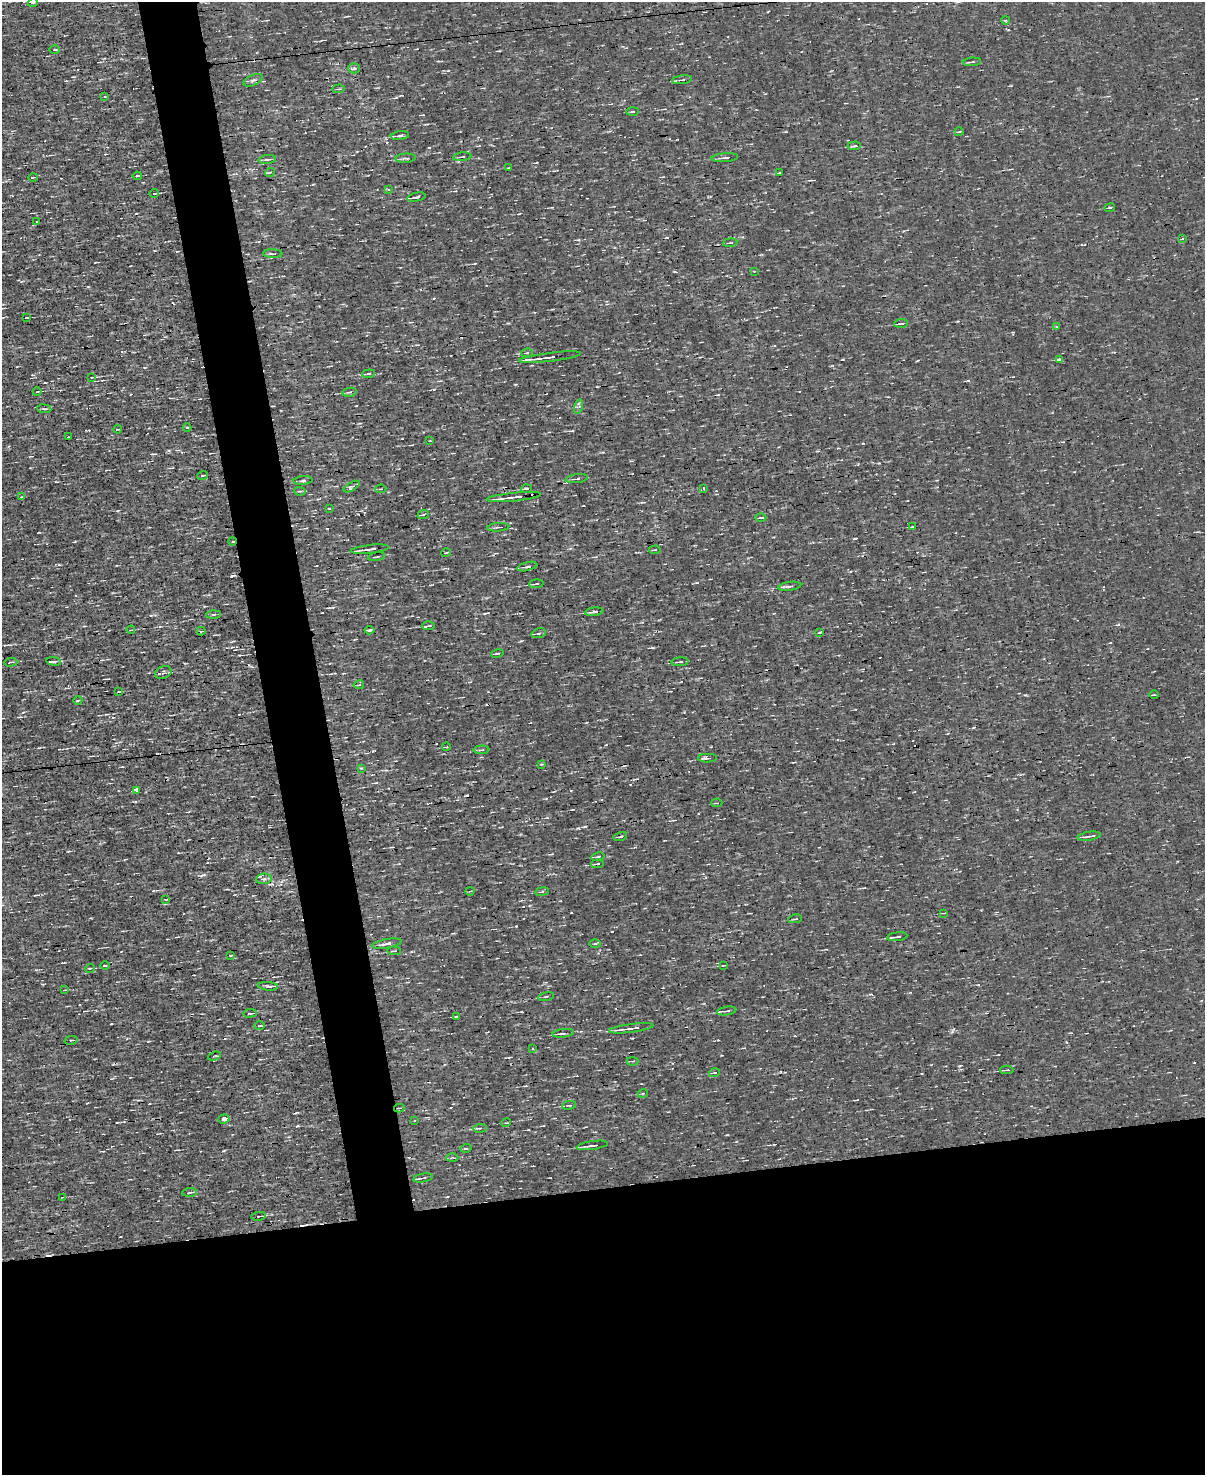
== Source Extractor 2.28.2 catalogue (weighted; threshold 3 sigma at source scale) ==
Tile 11 of 4 x 3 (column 3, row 3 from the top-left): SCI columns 2408-3610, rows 140-1612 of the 4814 x 4810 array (HDU 1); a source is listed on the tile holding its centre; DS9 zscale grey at full resolution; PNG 1207 x 1477 px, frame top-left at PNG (2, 2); each listed source drawn as its Kron ellipse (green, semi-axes under 4 px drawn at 4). Shown black and unused: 24% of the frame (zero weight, under 3 of 4 exposures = <1% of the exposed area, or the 3 px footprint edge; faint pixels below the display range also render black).
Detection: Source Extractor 2.28.2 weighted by HDU 2 'WHT'; one run over the whole footprint, this tile lists its part. Background -5.64e-04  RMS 0.04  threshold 0.181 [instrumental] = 3 sigma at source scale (4.5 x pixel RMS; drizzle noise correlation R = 1.50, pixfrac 1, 0.05/0.05 arcsec/px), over >= 5 px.
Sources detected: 151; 8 cosmic-ray / hot-pixel residue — neither listed nor drawn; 2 inside a brighter listed object's ellipse — not listed separately; the other 141 listed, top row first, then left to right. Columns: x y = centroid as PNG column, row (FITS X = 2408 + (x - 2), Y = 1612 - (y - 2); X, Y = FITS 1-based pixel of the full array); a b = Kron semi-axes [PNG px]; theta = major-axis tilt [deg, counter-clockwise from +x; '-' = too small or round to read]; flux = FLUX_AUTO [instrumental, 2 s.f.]
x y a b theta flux
33 2 5 3 - 3.6
1005 20 4 3 - 4
55 50 5 2 - 5
972 62 9 3 4 7.4
354 68 6 5 - 9.3
253 80 10 5 23 11
682 80 10 3 7 6.2
339 89 6 2 5 4.1
105 97 4 3 - 3
633 111 6 3 2 4.6
959 132 4 3 - 2.6
400 136 9 3 7 13
854 146 7 3 4 6.3
462 157 9 2 7 6.1
406 158 10 4 3 11
725 158 13 2 4 9.5
267 159 9 3 4 7
509 168 4 2 - 2.9
270 172 5 3 - 3.6
779 173 3 2 - 2.4
137 176 4 3 - 6.3
33 177 5 2 - 3.9
388 189 3 3 - 6.6
154 193 5 3 - 4.6
416 197 9 3 12 12
1110 208 5 3 - 4.1
37 221 2 2 - 2.2
1183 239 3 3 - 9.8
730 243 7 2 6 4.7
273 254 10 3 -1 6.6
754 271 3 3 - 2.6
26 318 4 2 - 6.3
901 323 7 3 4 8.5
1056 326 3 3 - 4.2
527 353 6 2 12 3.1
550 357 31 3 7 33
1059 359 3 3 - 40
368 374 6 4 4 7.2
92 377 3 2 - 2.8
37 392 4 2 - 3.4
349 392 7 4 11 7.4
579 406 7 4 73 7.8
44 409 7 3 -7 5.9
187 427 4 3 - 3.3
118 429 4 2 - 4.3
68 437 3 2 - 3.2
430 441 2 2 - 2.8
202 475 5 2 - 3.7
577 479 11 3 7 7.8
303 481 9 3 4 8.2
352 487 9 4 29 9.3
526 488 5 2 - 5.3
704 488 4 3 - 6
381 489 5 2 - 3.7
300 491 6 4 -5 5.7
21 497 3 2 - 3.3
514 497 27 3 6 35
329 508 3 2 - 7.1
423 515 6 3 21 4.5
761 518 5 2 - 5.3
498 527 11 2 5 5.8
912 527 4 2 - 2.5
233 541 4 3 - 5.4
370 549 19 3 6 22
655 550 6 2 5 3.4
446 553 5 3 - 3.3
377 557 9 2 10 5.2
527 567 10 4 14 11
536 584 7 2 5 5.9
790 586 11 3 8 12
594 612 9 3 8 12
213 615 7 3 2 5.9
428 626 6 3 2 4.9
131 630 4 3 - 3.8
370 630 5 3 - 6
201 631 4 3 - 7.2
820 632 4 3 - 3.3
539 633 7 4 17 7.3
497 653 6 2 12 4.7
54 661 7 2 -8 6
11 662 7 2 3 4.9
680 662 8 3 4 7.7
163 672 8 6 23 12
359 685 5 2 - 3.5
119 692 4 2 - 3.8
1154 695 5 3 - 4.7
78 700 4 3 - 3.9
446 747 4 3 - 3.6
481 750 8 4 2 7.1
707 758 9 4 2 11
541 764 4 2 - 2.9
361 768 4 4 - 4.3
136 790 4 3 - 26
717 803 5 2 - 3.3
1089 836 11 3 9 11
620 837 7 2 13 5.2
598 857 7 3 10 4.8
597 864 6 3 5 5.6
264 879 8 5 6 11
470 891 4 2 - 3.6
542 892 7 3 9 5.9
166 899 4 2 - 3.8
944 913 4 2 - 3.1
795 919 7 2 10 4
897 937 10 2 8 11
387 944 15 4 10 20
595 944 5 3 - 4.1
394 951 7 4 -4 5.9
231 955 3 2 - 3.1
105 965 5 3 - 5.3
723 965 4 2 - 2.8
90 968 5 3 - 3.7
268 986 10 4 -6 10
64 990 4 2 - 3
546 996 8 3 12 5.7
727 1011 10 3 8 9.7
250 1013 7 3 8 5.5
456 1016 4 2 - 3.3
259 1026 5 2 - 4.8
631 1028 22 3 7 27
563 1033 11 4 6 13
71 1040 6 3 11 4.7
533 1048 3 2 - 3.4
214 1056 7 2 18 4.3
633 1061 6 3 0 4
1007 1070 6 3 -1 5.6
714 1073 5 3 - 4.4
643 1093 5 3 - 3.9
569 1105 7 3 10 5.6
399 1108 5 4 - 5.3
224 1119 5 4 - 22
415 1121 3 2 - 5.3
506 1123 5 3 - 3.4
480 1128 7 4 4 7.1
592 1145 16 3 8 17
466 1148 6 3 17 4.7
452 1158 6 3 1 3.7
423 1178 10 3 9 9.2
189 1192 7 3 4 6.2
62 1197 3 2 - 2.6
259 1216 7 2 7 6
Overlapping masked pixels (flux is a lower limit): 1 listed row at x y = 233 541
Unlisted compact peaks at least as high as the median listed source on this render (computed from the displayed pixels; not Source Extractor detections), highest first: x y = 231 576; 578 828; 297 1126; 516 926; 223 1151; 863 443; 396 97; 855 538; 1025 695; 521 641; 959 1066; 111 1024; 684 712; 434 389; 49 699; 612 931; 871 994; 373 751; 879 463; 59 564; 842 359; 1118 624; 917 361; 448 70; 313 184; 508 323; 1066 1042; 68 851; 653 648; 968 380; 727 1135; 957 321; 75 541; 899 798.